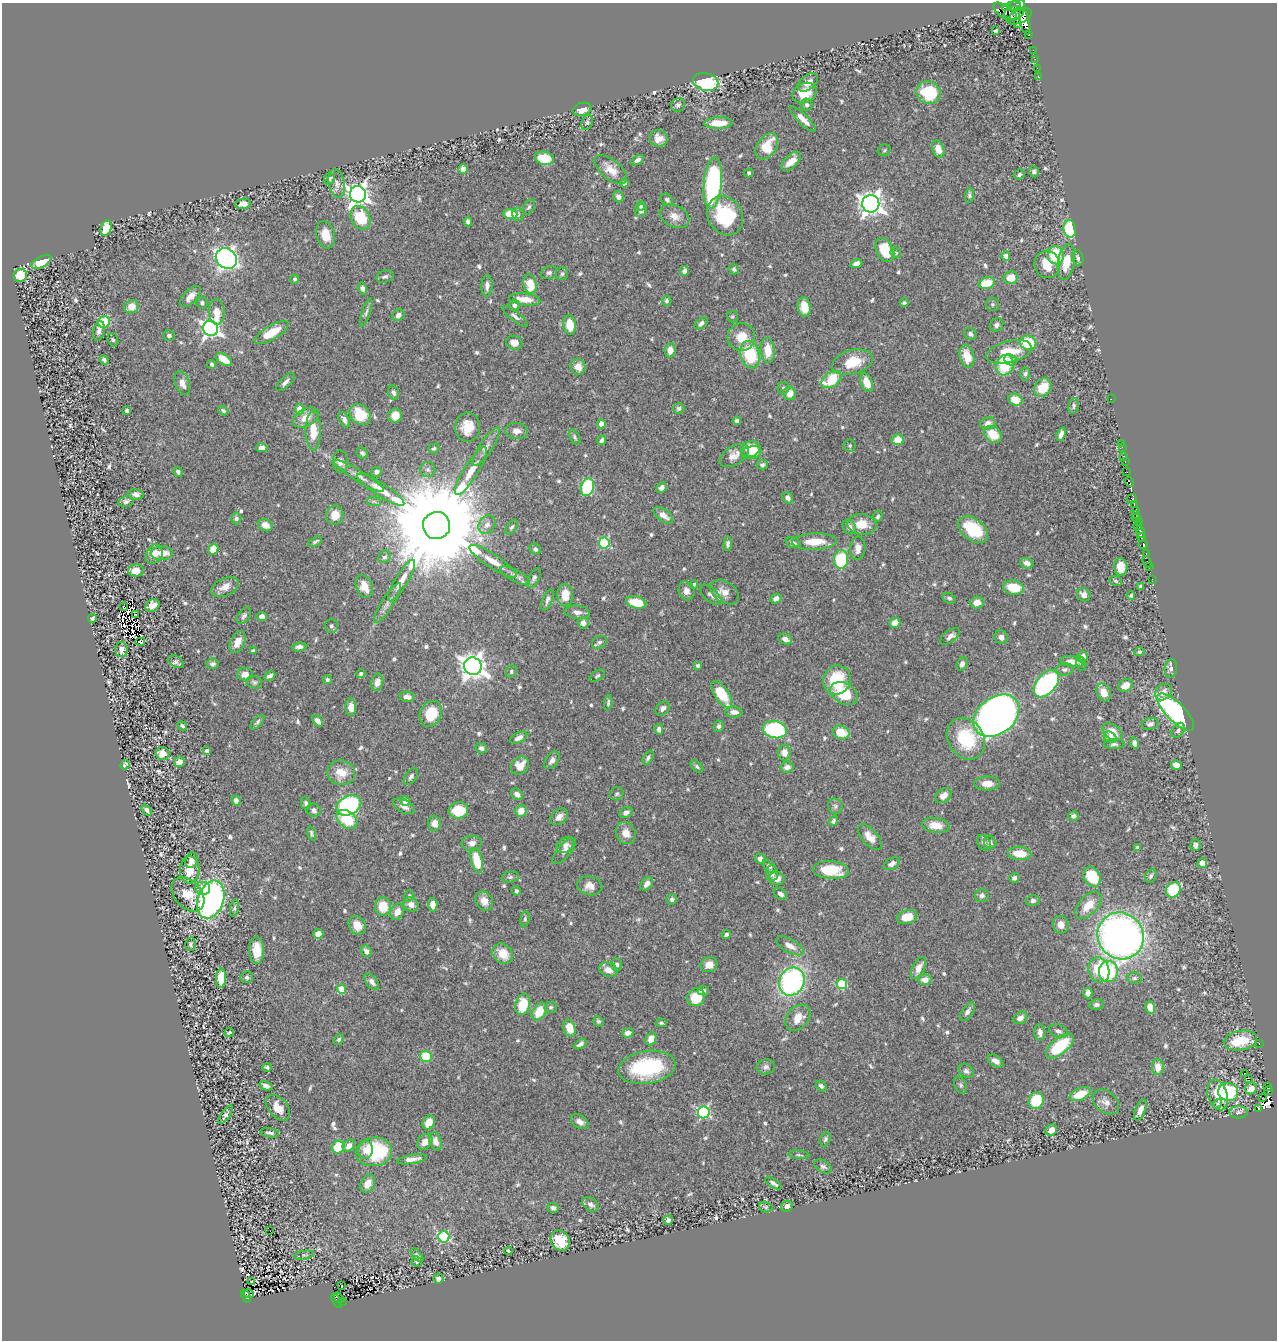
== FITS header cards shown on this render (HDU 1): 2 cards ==
NAXIS1  =                 1275
NAXIS2  =                 1338

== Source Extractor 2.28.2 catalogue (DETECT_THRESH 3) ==
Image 1275 x 1338 px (HDU 1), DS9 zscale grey, 1 PNG px = 1 image px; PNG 1279 x 1342 px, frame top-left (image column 1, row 1338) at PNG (2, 3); each listed source drawn as its Kron ellipse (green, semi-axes under 4 px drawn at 4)
Background 0.636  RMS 0.015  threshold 0.044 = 3 sigma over >= 5 px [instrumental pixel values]
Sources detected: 710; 5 with non-positive FLUX_AUTO (blend fragments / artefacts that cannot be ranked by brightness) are neither listed nor drawn; of the other 705, the 500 brightest by FLUX_AUTO listed and drawn (205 fainter detections omitted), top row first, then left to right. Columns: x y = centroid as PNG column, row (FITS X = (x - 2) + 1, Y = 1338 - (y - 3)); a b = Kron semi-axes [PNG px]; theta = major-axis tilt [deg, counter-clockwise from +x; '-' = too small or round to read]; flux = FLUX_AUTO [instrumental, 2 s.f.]
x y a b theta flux
1016 5 9 5 19 360
1011 6 9 4 15 450
1005 12 13 6 -35 73
1014 13 10 6 10 110
1020 16 13 6 24 340
1025 22 13 5 -77 410
1018 23 4 3 - 29
996 31 4 3 - 2.7
1029 35 3 3 - 56
1033 50 2 2 - 9.6
1035 59 2 2 - 4.7
1037 68 2 2 - 14
1039 77 3 2 - 2.1
706 82 13 9 -12 88
808 82 11 7 41 8.1
804 93 13 9 25 20
928 93 12 11 - 49
678 105 7 6 - 3.1
807 105 6 5 - 2.6
582 109 9 6 16 10
803 119 17 5 -45 9.5
587 122 8 5 66 2.3
719 123 14 6 2 17
659 138 9 8 - 9.2
767 146 14 9 56 23
938 149 9 5 -70 12
885 150 6 5 - 1.9
544 158 9 6 -11 27
637 160 7 4 31 2.9
791 161 12 6 44 9.7
463 169 5 4 - 9.3
611 170 19 9 -39 13
1034 172 6 5 - 2.7
749 173 4 3 - 2.1
1019 174 6 5 - 2.4
330 179 6 5 - 3.5
337 183 14 8 -79 6.7
624 183 4 3 - 2.6
713 183 26 9 85 160
358 194 8 8 - 680
969 195 7 4 87 2.2
618 197 6 5 - 4.3
667 200 7 5 -44 2.6
243 204 8 5 7 6
871 204 8 8 - 800
641 206 5 4 - 2
529 207 8 5 59 2
641 211 7 5 71 4
510 214 7 5 -2 19
518 214 6 5 - 2.6
674 216 15 10 -25 9.9
725 216 20 17 -58 72
360 218 12 9 -63 37
468 222 4 4 - 3.4
106 228 8 5 76 19
1070 229 9 6 -82 57
325 235 14 9 -78 13
885 250 13 8 -63 36
896 253 5 5 - 2
1056 255 9 8 - 50
1006 256 4 4 - 10
226 258 11 9 -41 520
1078 258 8 5 -73 2.9
41 262 11 5 27 23
1066 262 18 8 80 20
856 264 6 4 19 5.1
1047 264 14 12 -89 20
734 269 5 5 - 2.3
684 271 5 4 - 4
549 273 8 6 22 2.6
562 274 6 6 - 2.2
20 276 6 6 - 25
385 276 9 6 17 2.8
1011 278 7 6 - 16
295 279 4 4 - 2.2
987 283 8 5 17 29
530 284 9 6 -77 25
487 286 11 5 88 5.2
362 288 6 4 -75 3.1
190 296 13 6 45 8.7
525 299 15 6 -6 15
667 301 5 4 - 2.2
202 303 6 6 - 2.3
904 303 4 3 - 2.2
993 304 6 6 - 2.3
514 305 5 5 - 3.6
131 307 7 6 - 12
804 307 10 6 -79 13
217 312 12 8 -88 12
366 312 15 4 72 3.2
398 315 6 5 - 4.3
515 316 16 5 -39 3.8
732 317 6 6 - 1.8
104 322 6 5 - 43
701 323 8 4 38 3.1
570 325 10 6 -81 22
997 325 7 6 - 3.4
210 328 8 7 - 430
99 331 10 5 78 4
272 333 19 7 30 24
970 334 6 5 - 3.2
169 335 6 5 - 2.7
741 337 14 13 - 20
113 340 7 5 -72 1.9
514 343 8 7 - 8.6
1028 343 8 7 - 39
670 350 7 5 84 8.4
768 350 12 7 -87 17
1009 352 23 10 14 29
750 355 14 9 -75 51
967 356 12 7 -76 20
224 359 9 5 -34 17
104 360 5 4 - 2.4
1011 360 6 5 - 4.9
852 362 21 12 15 28
212 364 4 3 - 2.1
1005 365 10 8 73 38
578 367 8 7 - 9.5
1025 374 7 4 87 2
831 380 11 7 34 40
285 382 12 5 45 4.2
182 383 12 7 -71 7.7
867 383 10 5 -69 16
783 388 6 6 - 2.4
1043 388 10 8 51 26
393 393 7 5 -70 3.1
790 393 6 6 - 11
1111 399 2 2 - 3.1
1015 400 7 5 -23 16
1073 406 8 5 80 2.2
679 408 6 5 - 2.5
299 409 5 4 - 21
127 411 3 3 - 3.2
223 411 5 4 - 2.3
360 415 12 9 -45 33
395 416 7 6 - 11
306 418 14 8 29 12
344 420 8 5 -63 3.7
737 421 4 4 - 2.8
988 423 8 6 10 5.7
601 424 4 4 - 13
468 427 15 12 81 17
313 431 19 7 -89 22
517 431 11 8 -6 6.6
993 434 9 7 -41 20
1061 434 7 4 70 5.1
575 437 8 4 -60 2.2
602 440 5 4 - 3.1
898 440 6 5 - 15
1121 444 3 2 - 17
850 446 6 6 - 1.8
486 447 22 6 56 7.7
1122 447 2 2 - 24
262 448 5 4 - 6.4
434 449 6 4 17 2.2
750 449 10 8 18 24
362 453 6 5 - 2.4
752 453 10 6 13 16
734 456 16 9 32 8
1123 456 3 2 - 31
340 462 11 7 -87 5.2
1125 462 3 2 - 22
762 465 5 5 - 2.5
428 470 7 7 - 3.6
471 471 28 7 59 16
178 472 5 4 - 2.8
376 472 5 5 - 3.7
1126 472 4 2 - 26
359 476 29 5 -32 8.9
1129 482 5 3 - 63
587 487 9 6 72 92
661 488 6 5 - 3.6
381 490 28 6 -33 15
136 494 7 5 -11 4.1
788 498 6 5 - 3.9
1132 499 5 4 - 18
126 501 8 5 12 2.9
374 501 7 4 -2 2
1134 504 3 3 - 32
1136 510 3 2 - 74
1136 514 4 2 - 76
335 515 10 8 74 15
663 515 11 6 -36 7.6
878 516 6 4 64 2
236 518 6 5 - 2.2
1136 518 4 3 - 160
1139 522 3 2 - 8.5
862 524 15 10 -7 18
265 525 7 6 - 8.3
436 525 14 13 - 36000
487 525 10 8 53 6
1138 526 4 3 - 72
511 527 8 4 52 2.3
849 527 7 6 - 5.8
973 529 17 10 -37 51
1141 532 6 3 -73 130
1142 537 4 3 - 120
315 542 7 3 30 2.1
815 542 22 8 2 22
604 543 5 5 - 84
793 543 8 5 -17 2.9
728 544 7 4 85 2.6
1143 544 5 3 - 50
858 548 12 7 86 7.4
213 549 5 5 - 13
535 549 6 5 - 2.7
162 553 11 6 3 14
1146 553 3 2 - 17
154 554 10 8 64 10
385 557 7 5 46 2.6
841 559 9 7 83 58
493 561 28 7 -33 14
1147 562 6 3 -64 43
1027 563 7 5 -16 4.2
1149 566 4 2 - 6.9
1121 567 8 6 -82 15
136 571 8 6 3 9.2
515 576 16 6 -28 5
534 578 11 5 63 3.1
1152 579 2 2 - 1.9
401 581 24 6 59 12
1116 581 6 4 -19 2
694 584 4 4 - 2.1
1141 586 3 3 - 1.8
225 587 15 8 24 11
364 587 12 8 -68 12
1013 587 10 7 -10 27
686 591 9 8 - 6.7
724 592 16 10 -34 9.3
565 595 11 8 89 14
711 595 13 6 -44 4.5
1084 595 7 6 - 5.3
1131 596 4 4 - 2
949 598 7 5 -26 2.2
776 599 6 4 31 5.4
548 600 11 5 69 3.3
636 602 10 6 -13 27
977 602 7 6 - 9.2
388 603 23 6 58 5.9
152 605 7 6 - 8.8
124 606 3 2 - 3.9
577 612 13 6 -4 6.3
135 614 3 2 - 2.8
244 616 9 6 55 3
262 616 5 4 - 5.3
92 618 4 3 - 2.2
583 623 6 5 - 5.2
895 623 6 5 - 7.3
331 626 7 6 - 2.4
950 636 11 6 38 5.4
1001 637 7 6 - 4.2
785 639 7 5 -25 5.4
140 642 5 3 - 2.1
238 642 11 7 63 11
599 642 8 6 29 2.8
299 647 7 4 8 3.6
122 649 7 6 - 6.2
253 651 4 4 - 2.7
1139 652 5 4 - 2
1082 657 5 5 - 9.4
176 662 8 5 -31 3
1072 662 12 5 -9 8.1
213 664 6 5 - 2.7
962 664 7 5 70 4.3
1081 664 7 5 -75 2.7
473 666 9 8 - 1000
698 666 4 4 - 2.9
1171 668 9 6 83 3.3
1065 670 9 6 11 2.9
511 672 6 5 - 2.3
245 674 8 6 -2 8.7
361 674 4 4 - 2.3
270 676 6 4 26 3.2
597 676 9 5 33 2
327 680 4 4 - 2.1
837 680 15 13 69 42
254 682 8 6 -19 2.4
377 682 8 6 78 6.5
1046 684 16 9 49 200
1126 685 7 6 - 10
1163 692 9 7 42 7
844 693 15 10 -30 36
1104 693 9 6 -65 11
722 694 15 7 -57 35
407 697 8 5 -10 5.2
608 703 7 3 84 1.9
351 707 8 5 -88 9.5
663 708 8 6 46 3.9
734 712 8 5 -2 5.4
1176 712 24 9 -45 230
431 714 13 10 61 32
996 716 25 18 37 830
318 721 6 4 -50 5.2
257 722 9 4 46 2.3
1150 724 8 6 14 3.7
182 726 5 4 - 2
719 726 6 5 - 3
659 729 5 4 - 4.2
775 730 12 8 -11 110
1178 730 8 6 55 2.9
841 732 8 6 -22 20
1112 732 11 7 -38 17
1110 737 7 5 -33 3.1
519 738 9 5 28 5
966 739 22 18 -57 54
1135 743 5 4 - 4.4
1114 744 10 4 0 2.5
481 748 6 5 - 3.2
207 751 4 3 - 2.6
784 753 8 6 90 6.5
162 754 7 6 - 11
648 758 8 4 60 2.4
552 760 10 6 54 4.8
179 762 5 5 - 6.5
125 765 5 3 - 2.7
1176 765 5 5 - 10
520 766 10 8 44 15
697 767 7 4 -41 2.3
787 767 7 5 7 5
341 773 14 12 -11 15
411 776 9 5 54 2.6
987 784 13 7 0 10
517 794 7 5 -39 4.7
617 794 7 6 - 2.2
943 796 9 6 33 8.2
236 801 5 4 - 3.7
405 801 5 4 - 6.6
306 803 6 4 -76 2.7
349 805 13 9 26 130
404 806 12 6 -27 5.5
835 806 8 7 - 2.7
147 810 6 3 -51 2.9
314 810 7 6 - 3.5
458 810 10 8 5 30
521 811 6 5 - 13
626 812 7 5 29 4.3
1073 816 5 5 - 3.2
559 817 10 7 41 6.3
347 819 12 8 -39 38
833 821 5 4 - 2.4
434 823 7 6 - 7.7
936 825 13 7 -8 12
311 833 7 3 -71 1.8
626 833 11 9 -62 10
870 837 15 8 -49 11
990 842 7 6 - 3.4
472 843 10 7 5 6.1
984 843 8 6 -54 3.8
565 845 9 7 35 4.8
1195 845 6 5 - 3.5
1137 847 3 3 - 1.9
564 851 16 6 49 7.2
1020 853 12 6 -3 20
760 859 6 4 -29 5.9
192 860 8 6 68 9
477 860 13 5 -76 32
1202 863 5 5 - 6.8
892 864 8 5 31 4.8
769 866 8 5 -44 2.8
190 870 14 10 87 17
831 870 18 9 -4 33
772 873 8 6 87 5.4
1151 876 7 5 60 2.6
510 877 8 5 10 2.4
1092 877 10 8 -60 41
1014 878 5 5 - 3.1
777 879 8 6 -6 7.3
647 884 8 5 48 4.9
590 886 12 9 -10 8.9
203 888 7 6 - 10
1173 890 8 7 - 53
516 891 5 4 - 1.9
188 894 19 13 -47 23
780 894 7 5 -36 3.7
982 895 7 6 - 3.6
409 896 6 4 74 1.9
672 899 5 5 - 2.3
211 900 19 13 71 280
484 901 10 8 -57 9.3
1033 901 6 5 - 2.8
411 904 8 6 -31 6.9
433 905 7 4 -87 8.5
1088 905 16 9 47 16
383 906 9 8 - 21
234 908 8 4 79 1.9
397 912 9 6 61 8.4
907 917 10 7 13 16
525 919 7 5 80 2.1
357 925 10 8 -51 11
1061 925 9 7 -71 7.2
318 934 5 5 - 10
726 934 5 4 - 2.5
1121 936 24 22 -56 620
191 944 6 5 - 2.5
790 946 15 6 -29 8.6
257 950 14 7 -89 17
366 951 6 5 - 5.1
503 954 11 9 -44 17
617 965 6 5 - 2.9
709 965 8 7 - 9.8
919 968 12 6 64 9.1
608 970 9 7 -20 7.9
1099 970 13 10 -75 28
1108 972 10 9 - 68
247 977 6 6 - 2.6
221 978 9 5 86 25
1134 978 7 5 -11 2.3
925 980 6 5 - 9.5
792 981 14 12 66 210
372 982 9 5 -51 4.7
842 984 5 5 - 67
341 989 4 4 - 29
703 991 6 4 12 3.1
1088 993 5 4 - 5.9
696 997 9 8 - 28
523 1005 11 7 75 29
1096 1005 7 5 8 2.9
551 1007 6 5 - 1.9
1150 1007 6 5 - 11
539 1012 10 6 55 24
967 1012 10 5 55 4.5
798 1018 14 10 48 14
1020 1018 7 5 34 6.4
598 1021 5 5 - 1.9
661 1023 5 4 - 1.8
569 1028 9 6 -74 16
1058 1031 9 6 -21 4
229 1032 5 3 - 1.9
1040 1032 8 5 -84 4.8
628 1033 5 4 - 5.5
651 1039 7 5 65 8.5
338 1040 6 4 49 2
1240 1041 17 10 10 32
580 1044 7 4 34 4
1259 1044 3 2 - 8.8
1060 1046 16 8 40 55
426 1056 6 5 - 33
996 1061 8 5 -32 6
267 1067 4 3 - 2
647 1067 29 16 9 84
766 1067 9 7 11 3.6
1158 1067 8 6 89 10
966 1071 8 6 -32 3.1
1244 1073 3 3 - 27
1248 1078 2 2 - 1900
961 1085 9 6 -69 2.1
266 1086 7 4 -24 4.4
821 1086 6 4 -45 2.8
1267 1086 4 3 - 19
1251 1088 6 5 - 14
1269 1091 4 3 - 62
1228 1092 10 9 - 81
1080 1094 11 6 23 18
1218 1095 16 10 -73 17
1262 1098 3 2 - 5.3
1036 1101 8 7 - 35
1106 1102 15 10 -40 7.2
1218 1104 5 4 - 3.2
278 1108 15 9 -50 13
1258 1108 4 3 - 24
1140 1110 11 5 68 6.9
704 1112 6 6 - 130
1238 1112 9 6 4 3.2
226 1115 11 4 55 3
429 1122 7 5 58 14
580 1122 9 6 -29 6.1
1051 1130 6 5 - 10
270 1133 9 4 -8 2.6
825 1139 7 5 71 2.1
436 1141 9 6 -70 7.1
425 1142 9 6 50 6.8
349 1146 7 5 42 6.6
338 1147 6 6 - 28
366 1150 9 7 83 9.4
374 1152 18 14 7 71
799 1155 10 4 -5 1.9
412 1159 15 4 9 6.9
823 1166 9 6 -30 2.8
773 1183 9 3 -33 3.2
368 1184 9 6 61 9.2
591 1204 9 6 -33 4.6
787 1206 6 5 - 6.9
766 1207 7 5 -15 1.9
553 1208 6 5 - 3.5
668 1220 5 4 - 2.6
270 1231 2 2 - 5.3
444 1237 6 5 - 110
560 1241 10 9 - 28
508 1251 4 3 - 2.2
304 1255 10 3 10 1.9
417 1255 8 4 -48 3.1
417 1262 5 5 - 2
438 1278 5 5 - 6
251 1282 4 2 - 2.9
341 1286 3 3 - 4.4
248 1293 5 3 - 17
246 1296 7 3 -66 60
339 1298 5 3 - 16
337 1301 8 3 -61 40
342 1301 2 2 - 7.1
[205 fainter detections neither listed nor drawn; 5 non-positive-flux detections neither listed nor drawn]